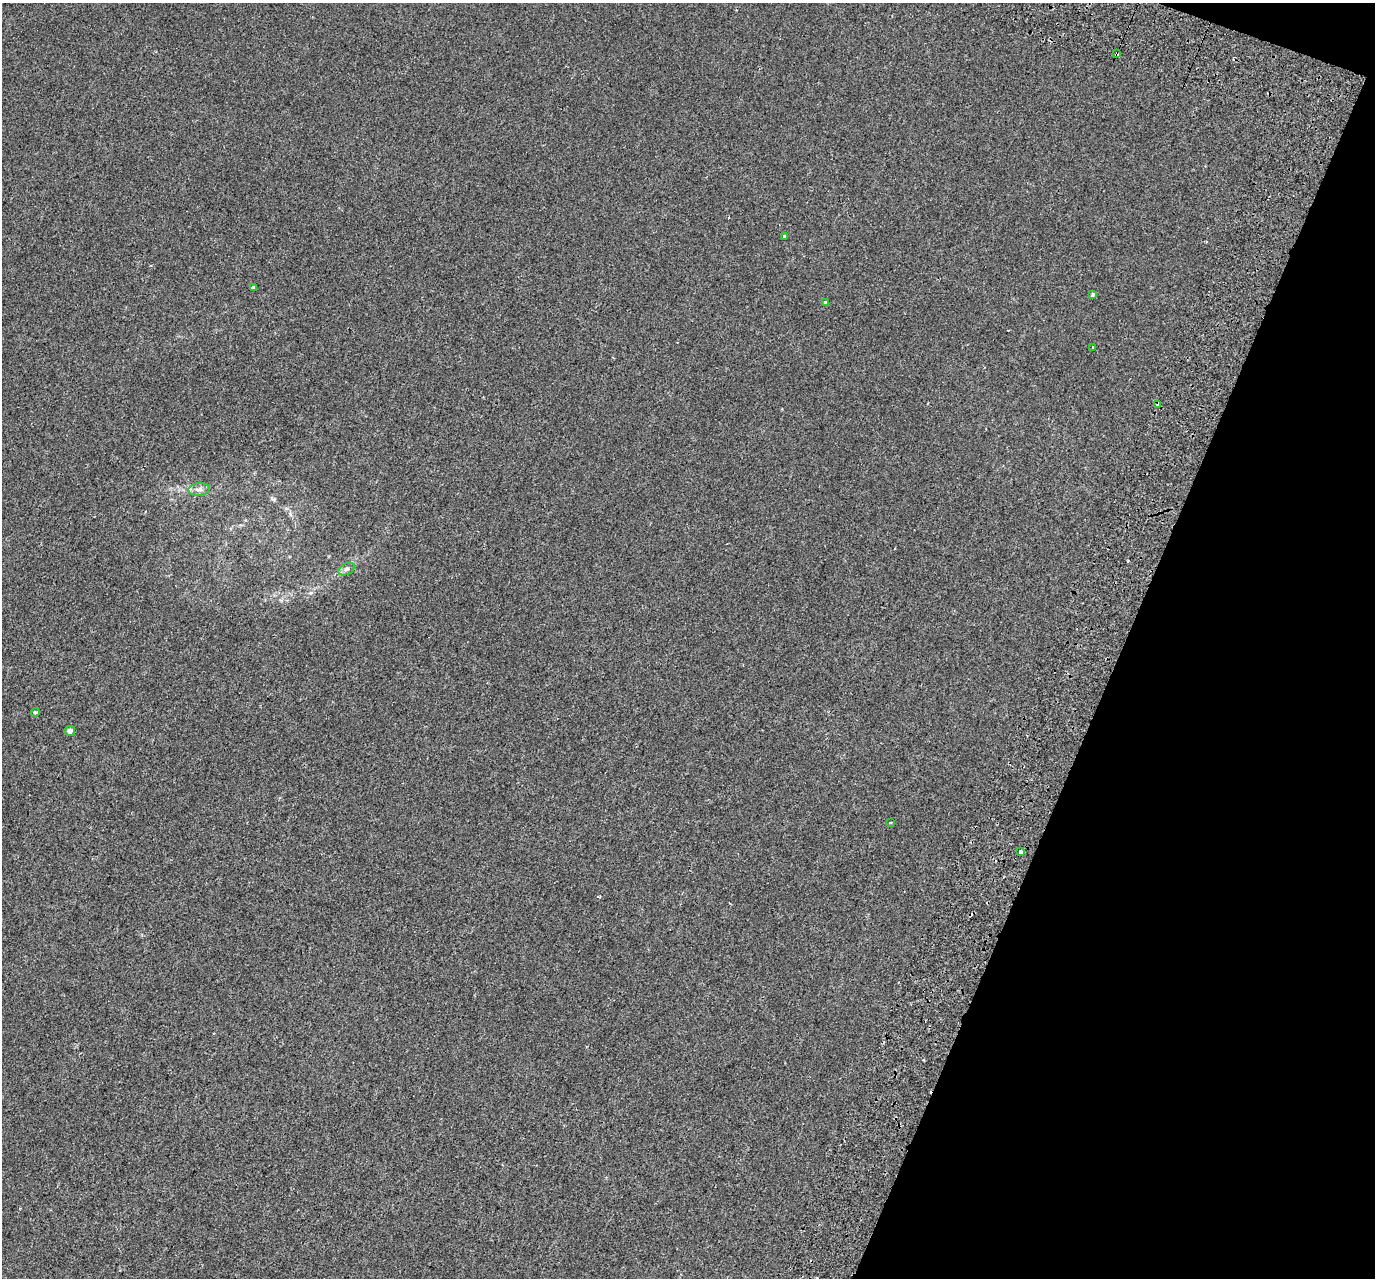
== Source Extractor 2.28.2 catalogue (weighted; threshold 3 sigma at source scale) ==
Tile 8 of 4 x 4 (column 4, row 2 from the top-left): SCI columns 4223-5595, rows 2949-4224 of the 5689 x 5835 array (HDU 1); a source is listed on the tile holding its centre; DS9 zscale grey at full resolution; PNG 1377 x 1280 px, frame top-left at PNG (2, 3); each listed source drawn as its Kron ellipse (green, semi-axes under 4 px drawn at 4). Shown black and unused: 19% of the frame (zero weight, under 2 of 3 exposures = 7% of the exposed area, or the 3 px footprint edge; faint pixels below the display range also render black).
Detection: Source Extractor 2.28.2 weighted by HDU 2 'WHT'; one run over the whole footprint, this tile lists its part. Background -3.45e-04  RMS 0.0045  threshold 0.0203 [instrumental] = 3 sigma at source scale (4.5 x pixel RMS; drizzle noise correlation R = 1.50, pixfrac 1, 0.0396/0.0396 arcsec/px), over >= 5 px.
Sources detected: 15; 2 cosmic-ray / hot-pixel residue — neither listed nor drawn; the other 13 listed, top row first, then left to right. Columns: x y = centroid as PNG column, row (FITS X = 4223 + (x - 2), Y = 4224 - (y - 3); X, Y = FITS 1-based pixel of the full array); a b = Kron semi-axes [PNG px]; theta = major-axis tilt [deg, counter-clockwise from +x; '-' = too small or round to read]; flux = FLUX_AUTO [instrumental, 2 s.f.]
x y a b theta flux
1117 53 4 3 - 3.9
785 236 3 3 - 1.8
253 288 4 3 - 2.3
1093 294 3 3 - 4.1
825 302 3 3 - 1.3
1093 348 3 2 - 0.39
1158 405 4 3 - 1.5
199 489 11 6 5 1.7
346 569 9 5 26 1.1
35 712 4 3 - 1.3
70 731 5 5 - 1.8
890 823 3 2 - 0.5
1020 852 3 3 - 2.3
Overlapping masked pixels (flux is a lower limit): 2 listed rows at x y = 1117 53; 1158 405